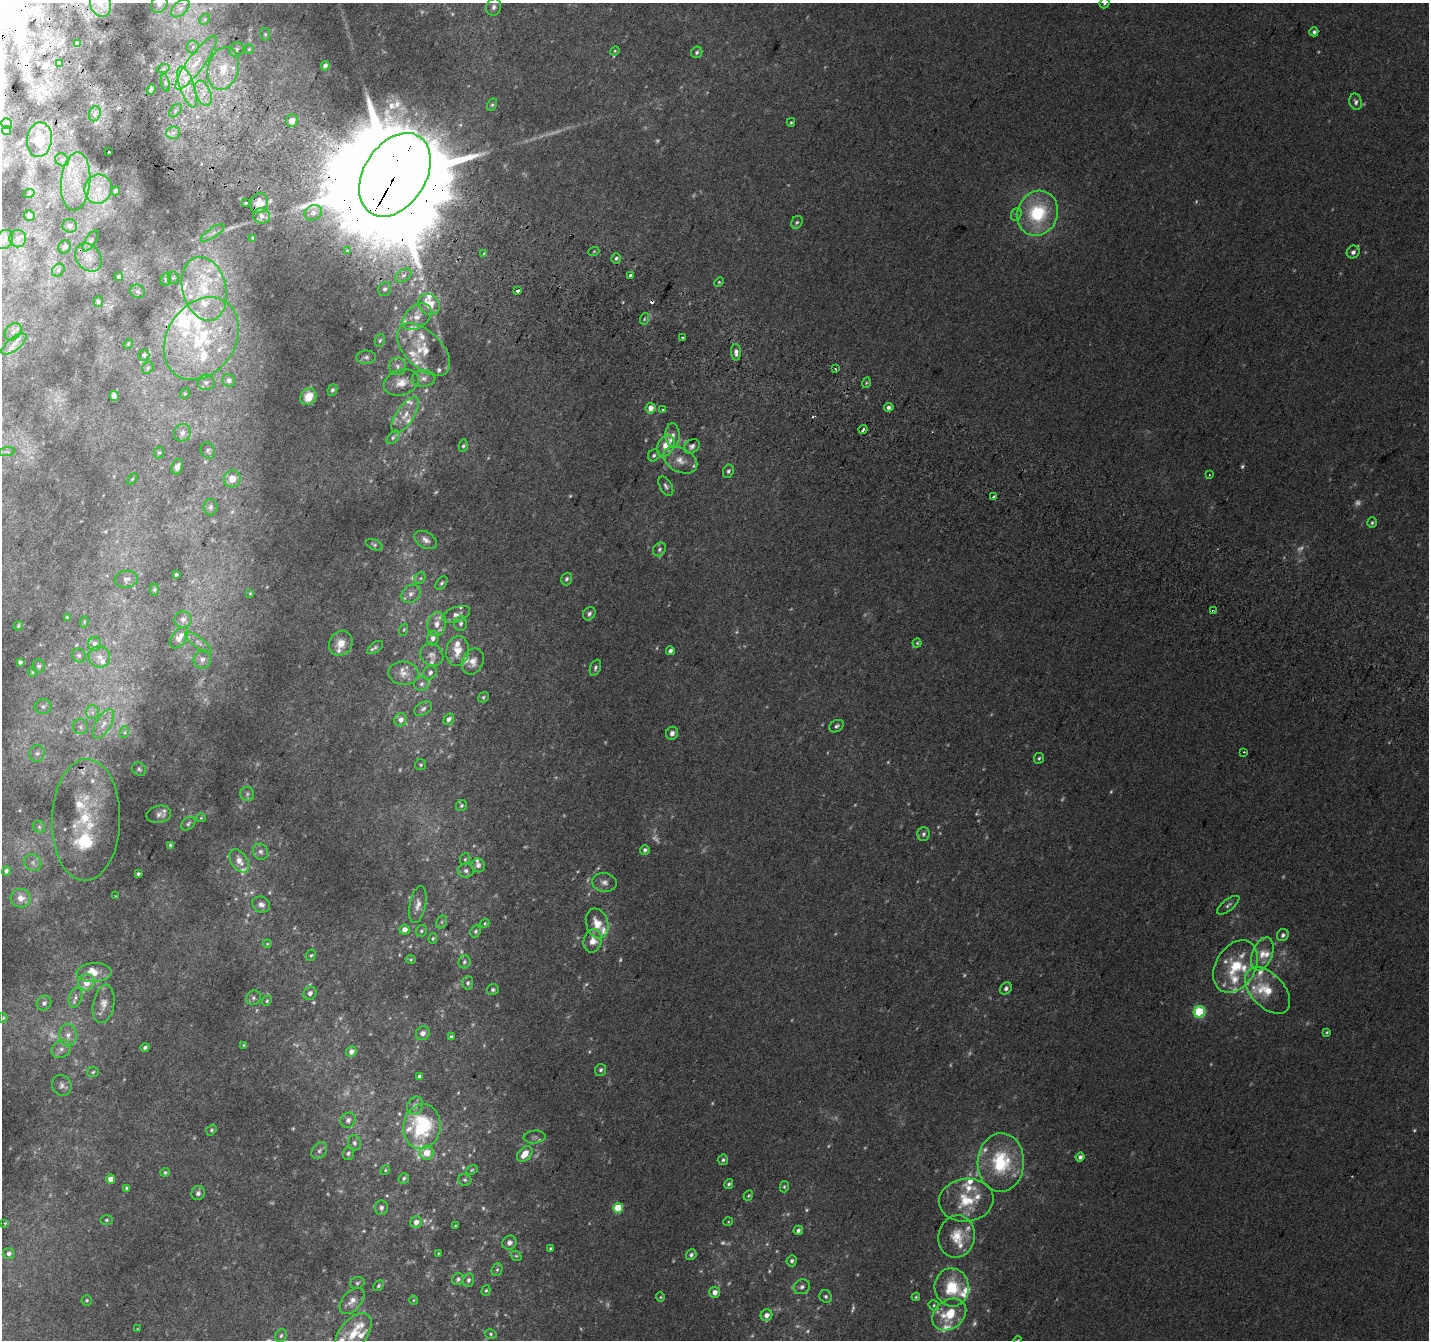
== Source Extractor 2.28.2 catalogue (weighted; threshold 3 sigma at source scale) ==
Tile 11 of 4 x 4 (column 3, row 3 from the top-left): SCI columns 2884-4310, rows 1646-2983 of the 5758 x 5899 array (HDU 1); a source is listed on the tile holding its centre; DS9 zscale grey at full resolution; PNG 1431 x 1342 px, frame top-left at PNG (2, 3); each listed source drawn as its Kron ellipse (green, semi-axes under 4 px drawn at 4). Shown black and unused: <1% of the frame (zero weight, under 2 of 3 exposures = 2% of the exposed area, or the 3 px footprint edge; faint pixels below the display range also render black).
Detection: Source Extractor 2.28.2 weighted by HDU 2 'WHT'; one run over the whole footprint, this tile lists its part. Background 0.0817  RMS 0.014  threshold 0.0628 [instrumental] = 3 sigma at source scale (4.5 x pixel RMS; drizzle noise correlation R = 1.50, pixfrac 1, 0.0396/0.0396 arcsec/px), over >= 5 px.
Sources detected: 478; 99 too faint to see at this stretch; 1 cosmic-ray / hot-pixel residue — neither listed nor drawn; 68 inside a brighter listed object's ellipse — not listed separately; the other 310 listed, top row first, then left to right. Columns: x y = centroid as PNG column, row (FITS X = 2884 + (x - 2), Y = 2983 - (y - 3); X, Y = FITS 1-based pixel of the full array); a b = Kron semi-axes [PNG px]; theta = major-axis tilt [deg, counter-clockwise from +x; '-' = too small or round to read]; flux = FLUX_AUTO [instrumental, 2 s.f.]
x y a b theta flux
1105 3 5 5 - 2.4
100 4 13 10 -70 12
159 4 9 7 51 5
494 7 9 7 71 5.5
180 8 11 6 44 8.3
205 19 6 4 46 2.6
1314 32 4 4 - 3.3
265 34 6 5 - 2.3
77 44 4 4 - 10
193 47 6 6 - 4.5
236 49 8 7 - 4.2
249 49 4 4 - 1.7
615 51 5 4 - 1.5
697 52 6 5 - 3
196 62 33 8 54 36
59 63 3 3 - 4.5
325 66 5 4 - 5.7
223 68 22 15 76 40
163 69 7 4 18 2.9
165 83 9 3 -77 2.8
187 87 21 7 -71 24
151 89 5 3 - 5.5
203 93 13 7 -67 15
1356 102 8 6 -76 4.5
492 105 6 4 61 2.3
175 111 8 5 47 4.1
95 114 8 5 70 4.9
292 120 6 6 - 8.7
791 122 4 3 - 1.8
7 123 5 5 - 7.1
7 130 4 4 - 2.3
173 133 7 6 - 6.1
39 140 17 12 82 36
109 152 3 2 - 4.5
62 160 7 6 - 4.4
395 175 45 31 57 62000
76 182 29 14 85 47
98 189 15 13 72 30
115 191 5 4 - 5
29 193 6 3 20 1.4
246 203 3 3 - 7.8
259 203 10 9 - 19
313 213 9 7 28 6.9
1038 213 23 20 67 99
1016 214 6 5 - 2.8
29 215 5 5 - 7.2
261 216 9 7 -16 7.3
797 222 7 5 57 2.8
70 226 7 6 - 7.1
213 233 14 5 34 6.3
253 238 3 3 - 1.4
18 239 8 8 - 6.8
5 240 10 8 61 7.5
91 241 12 5 57 4.1
64 247 7 6 - 7.2
347 251 3 3 - 7.2
594 251 5 3 - 1.4
1353 252 7 6 - 5.1
483 253 3 2 - 2.8
88 257 15 12 -53 17
616 258 5 4 - 3.4
58 270 7 5 47 3.9
404 275 9 5 34 6.4
630 275 3 3 - 16
119 277 5 4 - 3.1
173 278 6 5 - 2.8
166 279 7 5 75 3
719 282 5 4 - 1.7
204 289 32 22 -75 86
385 289 7 6 - 4.8
138 291 7 6 - 3.6
518 291 3 3 - 24
98 302 5 5 - 3.1
429 304 11 9 -43 27
417 317 16 11 39 18
644 319 6 3 71 2
13 332 10 7 47 6.4
683 337 3 3 - 2.6
201 339 44 34 56 150
380 340 7 5 71 2.8
14 344 15 6 38 10
128 344 5 4 - 1.6
423 349 32 18 -44 44
736 352 8 5 -88 7.1
144 355 5 5 - 4
366 357 10 6 2 4.8
397 366 8 8 - 6.2
148 368 6 5 - 2.6
835 369 3 2 - 1.5
423 378 12 8 6 8.3
229 380 6 6 - 6.7
206 382 8 8 - 5.8
401 383 18 12 18 19
866 383 5 3 - 1.6
332 390 6 4 64 3.2
185 394 5 4 - 1.7
114 396 5 4 - 9.4
308 397 9 7 56 22
889 407 5 4 - 5.3
651 408 5 5 - 12
662 410 3 3 - 3.5
405 415 21 8 57 18
863 430 4 3 - 11
182 433 9 8 - 9.3
673 435 12 7 -88 7.2
393 437 8 5 48 3.3
463 446 6 4 79 2.8
666 446 11 8 65 20
692 446 8 6 39 5.5
208 451 8 6 -62 3.9
7 452 8 4 7 3
159 453 6 5 - 2.2
654 455 6 5 - 3
680 460 18 12 -27 19
177 467 8 5 70 6
728 471 7 5 65 3.3
1209 475 2 2 - 1.3
132 479 6 4 45 1.8
232 479 8 8 - 17
666 486 10 6 -60 4.4
994 497 4 3 - 18
210 507 8 7 - 4.5
1372 523 5 4 - 2.7
426 540 12 8 -31 8.3
374 545 8 5 -22 2.8
659 549 7 6 - 3.8
176 575 3 2 - 1.7
420 578 6 5 - 2.8
126 579 12 8 7 6.7
567 579 6 5 - 3.7
441 583 8 5 52 3.1
154 590 6 4 88 2
250 593 4 4 - 1.4
411 594 10 8 43 8.4
1213 611 3 2 - 2.7
589 614 7 6 - 4
456 615 14 7 21 9.9
67 617 3 3 - 1.6
183 620 8 8 - 6.9
84 622 6 3 73 1.5
461 623 7 6 - 5.3
437 624 12 9 78 14
18 626 5 3 - 1.6
404 630 6 4 71 1.7
179 638 12 7 55 13
433 638 7 6 - 8
198 643 16 5 -38 6.7
341 643 13 11 59 16
917 643 4 4 - 1.8
95 644 7 6 - 5.7
375 647 9 5 36 3.4
458 651 15 11 81 19
670 651 4 4 - 4.9
79 655 7 6 - 3.8
432 655 12 10 -40 8.1
99 657 11 10 - 11
202 659 9 8 - 8.6
473 661 13 10 66 12
20 662 4 4 - 4.5
39 666 6 6 - 3.6
595 668 8 5 69 3.5
32 672 5 4 - 1.6
404 673 15 12 -3 13
430 673 7 6 - 3.6
421 684 7 7 - 4.4
483 697 6 5 - 2.3
43 706 8 7 - 5
423 709 10 6 33 4.4
92 712 7 6 - 4.9
449 719 6 5 - 5
401 720 6 6 - 8.9
104 724 16 7 60 13
836 726 8 5 31 3.6
80 727 7 7 - 4.8
125 732 6 4 71 2.5
672 733 7 6 - 6
1244 752 3 2 - 1.2
37 753 8 7 - 5.2
1039 758 5 5 - 2.3
421 765 5 5 - 2.4
139 769 7 6 - 3
247 794 7 7 - 3.9
461 806 6 5 - 2.6
159 814 12 8 11 6.5
201 818 5 4 - 1.6
86 820 61 34 89 120
188 824 8 5 42 3.2
39 827 6 5 - 2.7
923 834 7 6 - 3.7
170 845 3 3 - 3.3
645 850 5 5 - 4.4
261 852 8 7 - 5.6
465 859 6 5 - 2.4
239 861 13 8 -56 14
33 863 9 8 - 5.6
478 865 7 6 - 5.5
6 871 5 4 - 3.8
466 871 8 7 - 5.1
138 874 3 3 - 2.8
604 882 12 9 -8 8.4
115 896 4 2 - 0.94
21 898 10 9 - 12
261 904 9 7 -24 7.2
418 905 19 8 79 11
1228 905 13 5 38 5
442 922 7 5 61 2.9
485 923 5 3 - 1.7
597 923 15 11 -72 23
405 930 5 5 - 9.3
421 931 6 5 - 2.4
476 931 6 5 - 2.7
1283 935 6 5 - 4.2
433 938 5 4 - 1.9
593 941 12 9 76 18
267 944 4 4 - 1.5
1262 954 17 10 68 18
311 955 6 4 70 2.3
411 960 5 3 - 1.6
464 962 6 6 - 3.6
1235 966 28 20 58 63
94 973 17 9 4 19
86 982 8 8 - 18
468 983 7 5 85 3.2
1006 988 6 5 - 4.7
493 990 6 5 - 3.1
1268 990 28 16 -47 35
310 993 7 6 - 6
75 997 10 6 71 6.2
253 998 8 7 - 4.4
267 1001 5 4 - 2.1
44 1003 8 7 - 5.6
104 1004 19 10 80 15
1199 1012 6 5 - 120
3 1018 5 4 - 1.8
1327 1032 3 3 - 1.8
423 1033 7 6 - 7.8
68 1035 11 8 -88 12
451 1037 4 3 - 3.8
244 1045 4 3 - 2.2
145 1047 5 3 - 3.2
61 1049 10 8 36 8.7
351 1052 5 5 - 9
601 1070 6 5 - 3.5
93 1072 6 5 - 2.5
419 1076 4 3 - 4.5
62 1085 10 9 - 7.1
415 1106 9 7 64 7.4
348 1120 8 7 - 6.1
422 1127 22 18 81 120
211 1130 6 4 53 2.5
534 1137 11 6 5 5.1
354 1143 8 6 -72 3.9
319 1151 9 6 51 5.6
348 1153 6 5 - 3.5
427 1153 7 7 - 18
525 1154 9 6 49 22
1080 1157 4 4 - 5.7
723 1160 5 5 - 2.8
1001 1162 29 23 88 93
385 1170 5 4 - 1.8
472 1170 6 4 23 1.9
165 1172 4 4 - 2.5
404 1178 5 5 - 2.5
111 1179 4 4 - 11
465 1180 6 6 - 2.7
729 1184 5 4 - 3
784 1187 5 4 - 2
127 1188 4 4 - 4.1
198 1193 7 6 - 4.5
748 1196 5 4 - 2
966 1200 27 21 7 49
381 1208 7 6 - 5.5
618 1208 5 5 - 55
106 1220 6 5 - 2.5
416 1222 6 5 - 8.9
728 1222 5 3 - 1.2
5 1223 4 3 - 1.2
455 1226 4 3 - 1.2
798 1230 5 4 - 4
957 1236 21 18 78 32
509 1243 7 6 - 5.9
550 1249 3 3 - 2.5
438 1253 3 2 - 0.94
9 1254 6 5 - 4.9
691 1255 6 5 - 3.6
516 1256 5 4 - 2
792 1261 5 5 - 3.6
497 1270 6 5 - 2.5
458 1279 6 5 - 4.3
468 1280 6 5 - 3.7
357 1283 7 5 16 3
378 1286 6 4 49 2.3
802 1287 8 7 - 5.2
952 1287 19 17 -85 50
486 1290 5 4 - 2.1
715 1292 6 5 - 9.7
826 1296 6 6 - 3.4
660 1297 5 4 - 1.7
916 1297 4 3 - 1.7
87 1300 5 5 - 2.2
413 1300 5 3 - 1.3
352 1301 15 9 49 12
934 1305 5 5 - 2
949 1314 18 14 38 43
767 1315 6 5 - 9
137 1329 3 3 - 1.2
353 1334 24 13 51 34
491 1334 6 4 -14 2.2
281 1336 7 5 57 3.3
1018 1340 4 3 - 1.2
Overlapping masked pixels (flux is a lower limit): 3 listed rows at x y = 395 175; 1213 611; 422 1127
Isophote crosses this tile's border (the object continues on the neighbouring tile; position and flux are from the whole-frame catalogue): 4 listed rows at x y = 1105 3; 100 4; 180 8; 1018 1340